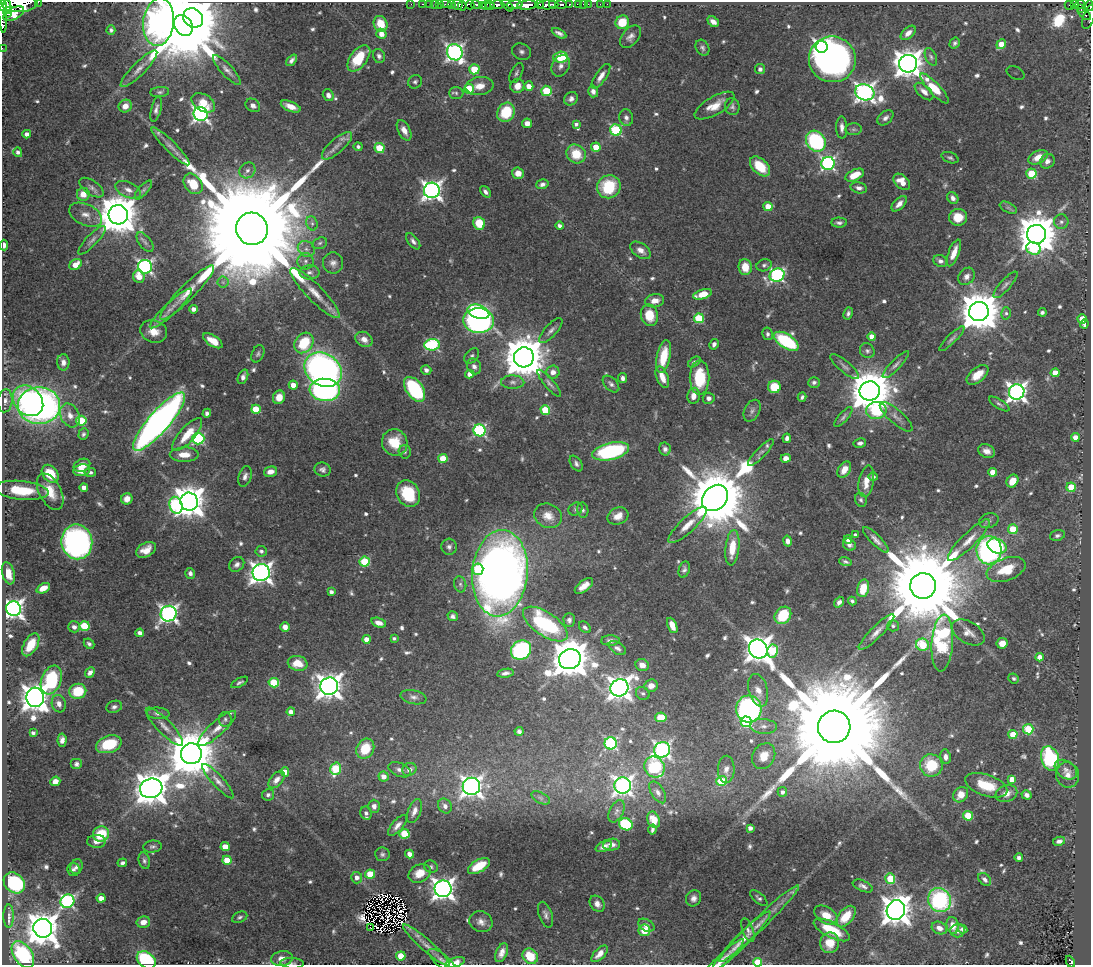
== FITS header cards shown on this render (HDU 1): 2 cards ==
NAXIS1  =                 1089
NAXIS2  =                  963

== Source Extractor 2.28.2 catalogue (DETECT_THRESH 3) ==
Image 1089 x 963 px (HDU 1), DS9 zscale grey, 1 PNG px = 1 image px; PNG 1093 x 967 px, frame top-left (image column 1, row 963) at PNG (2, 2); each listed source drawn as its Kron ellipse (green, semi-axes under 4 px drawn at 4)
Background 0.436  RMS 0.015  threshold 0.0443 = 3 sigma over >= 5 px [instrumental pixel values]
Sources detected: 684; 6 with non-positive FLUX_AUTO (blend fragments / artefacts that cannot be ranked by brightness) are neither listed nor drawn; of the other 678, the 500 brightest by FLUX_AUTO listed and drawn (178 fainter detections omitted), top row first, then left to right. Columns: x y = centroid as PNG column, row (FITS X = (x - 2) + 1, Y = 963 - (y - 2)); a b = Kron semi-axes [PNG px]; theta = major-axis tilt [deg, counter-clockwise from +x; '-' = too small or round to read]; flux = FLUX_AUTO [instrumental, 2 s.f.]
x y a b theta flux
38 2 2 2 - 7.5
20 4 17 8 4 970
411 4 2 2 - 5
423 4 3 2 - 7.6
429 4 2 2 - 6
435 4 2 2 - 8.3
440 4 2 2 - 5.9
446 4 5 3 - 13
451 4 3 3 - 9.1
497 4 7 3 -1 210
539 4 4 3 - 82
553 4 3 3 - 130
561 4 6 3 -3 110
569 4 3 3 - 59
578 4 4 3 - 16
583 4 2 2 - 3.7
588 4 2 2 - 3.8
600 4 2 2 - 4.2
607 4 2 2 - 2.3
1074 4 4 3 - 57
2 5 5 2 - 320
7 5 9 3 -70 240
457 5 5 5 - 220
470 5 4 2 - 48
476 5 5 3 - 33
482 5 4 3 - 28
486 5 4 3 - 60
490 5 4 3 - 87
507 5 7 3 -47 160
515 5 8 4 5 280
527 5 10 4 6 860
548 5 10 4 2 440
1069 5 5 2 - 3.6
1080 5 5 4 - 52
462 6 5 3 - 69
1090 6 5 2 - 79
1081 8 4 3 - 43
3 13 19 4 -88 460
8 13 5 3 - 110
14 14 11 6 27 440
1084 14 7 3 -44 51
1089 17 13 5 72 63
193 18 11 9 -38 4300
159 22 24 15 83 900
622 22 7 6 - 24
713 22 6 4 -42 5.6
380 24 8 6 -67 23
183 25 11 8 -57 18000
111 30 5 4 - 2.4
559 33 8 3 -29 3.6
908 33 9 5 41 6.5
381 34 5 5 - 8.5
630 37 13 8 49 5.6
955 43 6 4 57 2.5
1001 44 5 4 - 19
821 47 6 5 - 350
2 48 2 2 - 4.7
702 48 8 6 -60 3
455 52 8 7 - 380
521 52 10 8 -26 4.2
379 56 7 6 - 3.3
561 57 7 5 3 59
931 57 9 5 -66 2.6
359 58 15 8 53 39
832 59 23 23 - 570
292 60 7 4 50 3.7
908 64 9 9 - 1400
561 66 11 8 62 6.4
139 69 25 6 45 9.7
474 69 5 5 - 38
760 69 5 5 - 3.2
227 70 19 6 -47 5.9
516 73 11 5 64 3.2
1015 73 9 6 -26 4
601 76 14 5 56 7.1
415 82 7 6 - 2.7
480 86 14 9 9 13
517 86 7 7 - 11
529 86 5 4 - 11
934 88 20 5 -47 27
469 89 5 5 - 38
546 91 5 5 - 54
593 91 6 5 - 4.8
924 91 11 6 -42 6.4
160 92 9 5 6 2.4
865 92 10 8 -20 550
456 93 7 6 - 2.3
328 95 6 5 - 4.8
571 99 7 6 - 4
203 103 13 8 -31 14
253 105 8 6 -35 4.5
125 106 7 6 - 9.2
291 106 10 5 -22 10
715 106 22 9 30 16
732 107 8 7 - 3.1
156 109 13 5 76 4
506 112 10 8 62 42
201 114 7 6 - 370
626 118 8 7 - 4.3
885 118 9 6 42 4.1
527 123 5 4 - 6.8
576 124 4 4 - 2.8
842 128 11 5 -88 5.3
854 129 8 6 -1 2.6
404 130 11 6 -62 7.8
616 130 6 5 - 100
27 134 4 4 - 5.8
816 141 11 9 -54 140
171 146 26 5 -45 7.4
337 146 19 7 41 8.3
358 147 4 4 - 2.6
596 147 5 4 - 21
379 148 5 5 - 37
18 152 5 4 - 3.6
576 154 10 9 - 25
1038 157 10 6 27 12
950 158 9 5 -20 2.3
1047 161 8 7 - 5.2
828 163 6 6 - 230
760 166 12 7 -44 30
247 170 8 7 - 4.1
518 173 6 5 - 10
1031 174 5 5 - 50
855 175 10 5 26 19
902 182 10 6 -42 13
193 184 11 8 -52 22
542 184 6 4 17 4.3
609 187 12 11 - 50
92 188 14 7 -35 5.2
859 188 8 5 -12 4.3
128 190 13 7 -24 7.2
143 190 12 4 48 2.8
432 190 8 8 - 550
485 192 6 4 -49 3.5
83 194 6 6 - 13
953 198 6 5 - 3.9
899 204 9 5 45 6.2
768 207 4 4 - 22
1008 208 9 5 -26 2.5
86 215 17 10 -25 11
118 215 9 9 - 3800
958 217 9 8 - 18
1061 222 7 7 - 3.6
312 223 7 5 -69 3
479 223 6 5 - 27
839 223 8 5 -1 2.9
559 226 4 3 - 3.7
252 229 16 16 - 69000
1036 234 9 9 - 3500
92 240 19 5 46 5.3
413 241 9 5 -51 3.8
145 242 11 6 -52 3.9
320 243 7 5 18 2.3
4 245 5 4 - 5
306 249 9 7 -34 5.4
1033 249 7 6 - 57
641 250 11 7 -35 7.5
954 253 14 5 69 12
306 261 8 8 - 4.3
940 261 7 6 - 4
333 263 10 10 - 5.8
75 264 6 5 - 14
764 265 8 6 19 2.9
145 267 7 6 - 260
745 267 8 6 -84 17
309 272 10 7 1 4.3
777 275 7 6 - 200
967 276 9 7 50 5.7
139 277 6 5 - 15
223 282 5 5 - 2.3
1005 285 17 5 48 4
187 292 37 7 45 18
315 293 34 8 -46 19
702 294 10 4 16 20
655 301 9 6 10 9.3
171 308 28 6 43 12
194 309 4 4 - 5.3
478 312 11 6 -19 130
979 312 10 9 - 3700
1042 312 4 4 - 3.1
848 313 6 4 64 2.8
1006 313 6 5 - 2.5
649 315 11 8 -76 24
699 318 5 5 - 55
1082 319 5 4 - 17
479 321 15 12 -5 380
1084 324 4 4 - 3.3
154 331 14 11 -19 13
551 331 16 6 47 5
767 334 6 5 - 2.7
872 337 4 4 - 8.7
364 339 9 7 -30 8
952 339 17 4 44 3.5
213 341 11 5 -32 14
786 341 14 7 -33 90
304 343 11 8 53 45
714 344 5 4 - 3.8
432 345 7 6 - 130
867 351 8 7 - 3
258 354 9 6 66 2.6
472 356 9 6 50 2.6
524 357 10 10 - 4200
664 357 17 6 78 30
63 362 8 6 -89 5.4
694 362 7 4 36 2.5
896 365 18 5 46 4.6
474 366 8 6 -58 4.6
845 367 18 5 -39 4.3
323 370 20 16 -33 450
426 370 5 4 - 3.9
553 372 6 6 - 7.1
1055 373 4 4 - 16
470 374 4 4 - 6.9
977 375 13 7 39 16
243 377 8 4 67 4.7
662 377 11 6 -68 11
622 378 5 4 - 3.8
700 378 17 10 90 43
513 382 11 6 -1 4.6
814 382 6 5 - 2.8
549 383 17 5 -50 4
611 384 10 6 -45 3.8
293 385 4 4 - 10
774 387 6 6 - 32
415 389 14 8 -55 110
325 390 15 11 -4 270
870 391 10 9 - 4100
1017 392 8 7 - 570
693 396 8 6 80 8.3
279 397 7 6 - 12
802 397 4 3 - 2.5
709 398 6 5 - 3.8
5 401 11 7 84 5.6
28 401 17 13 -46 97
999 404 11 4 -32 2.7
39 406 21 18 3 480
256 409 5 4 - 35
545 410 5 5 - 45
876 410 10 8 5 69
752 411 11 7 63 4.2
207 413 4 4 - 3.2
70 415 12 9 -64 9.9
843 417 12 4 49 3
896 417 21 7 -41 6.3
81 421 5 5 - 47
159 422 38 10 49 720
480 430 6 6 - 160
83 434 6 5 - 2.5
187 434 21 7 48 23
1075 437 4 4 - 8.7
787 438 5 4 - 4.4
198 439 6 5 - 140
395 442 13 12 - 29
860 443 6 4 9 3.6
665 449 6 5 - 3.7
611 451 19 8 13 140
987 451 8 6 -25 7.7
405 452 7 6 - 2.4
761 452 18 5 46 4.1
184 455 14 7 0 13
443 458 5 4 - 23
786 458 5 4 - 7.2
576 463 9 5 -57 3.4
82 465 8 6 23 14
81 470 8 6 9 11
322 470 8 7 - 3.7
844 470 9 6 58 11
90 472 6 4 4 2.8
270 472 7 5 16 7.3
992 472 4 4 - 13
50 474 10 7 -50 33
245 476 11 6 74 4.4
873 477 5 4 - 2.9
866 481 16 7 80 13
1012 481 7 5 55 15
84 487 4 4 - 6.4
1071 487 5 4 - 35
22 490 27 9 -6 36
50 492 20 11 -62 19
408 494 14 11 -62 48
715 498 14 11 46 11000
127 499 6 5 - 8.2
861 500 7 5 -68 2.4
189 502 9 8 - 2000
176 505 8 6 -75 120
575 509 7 6 - 2.3
583 510 7 5 -80 2.4
548 516 14 12 -25 13
618 516 11 8 26 11
989 521 10 7 19 3.2
687 525 25 7 43 14
1013 529 5 5 - 35
855 535 4 4 - 4.3
1057 535 8 5 16 2.8
848 539 4 4 - 5.8
876 540 17 5 -45 5.9
969 540 28 7 45 14
787 541 5 4 - 4.5
77 542 17 15 -80 290
849 545 7 5 -41 4.1
997 546 10 7 -24 46
449 547 8 7 - 3.9
732 548 18 7 83 24
146 550 11 7 29 11
989 550 14 12 87 260
261 551 6 5 - 3.3
365 562 5 5 - 53
845 562 6 4 -19 2.4
237 564 8 6 42 4.2
478 569 6 5 - 44
684 569 8 5 70 3
1006 569 20 11 20 32
8 573 11 6 -76 14
190 573 5 5 - 3.6
261 573 8 8 - 670
500 573 43 27 84 1100
460 584 8 6 -76 2.7
584 586 11 5 38 11
923 586 13 13 - 24000
43 588 7 4 26 11
863 588 9 6 76 23
331 592 4 4 - 4.1
852 601 4 3 - 2.4
839 602 6 4 53 3.7
14 609 7 7 - 560
168 614 8 7 - 420
783 615 9 7 52 43
453 616 5 4 - 3
569 620 7 5 -89 3.2
379 623 7 4 -17 6.4
545 624 26 11 -34 120
672 625 8 4 -66 10
84 626 5 5 - 44
893 626 5 5 - 2.6
74 627 6 5 - 4.2
285 627 5 5 - 6.8
585 627 7 5 -43 2.5
877 632 24 6 45 8.9
968 632 18 11 -30 9.3
140 633 4 4 - 4.4
394 638 4 3 - 2.3
366 639 4 4 - 8.8
610 641 9 5 1 3.7
942 643 28 10 86 190
1002 643 5 5 - 11
89 644 6 4 -42 2.6
31 645 13 7 60 24
922 645 6 6 - 45
617 648 10 5 -31 3.5
758 649 10 9 - 1300
521 650 10 9 - 160
772 651 6 5 - 45
1040 657 4 4 - 9.7
570 659 11 10 - 3200
298 663 10 7 -10 19
642 665 7 6 - 6.3
90 673 5 4 - 4.7
505 673 8 4 10 4.1
1014 678 5 5 - 2.5
51 680 15 10 69 80
240 682 9 4 27 2.6
274 683 5 5 - 46
329 686 9 8 - 1100
651 686 7 6 - 7.6
619 688 9 8 - 970
758 690 17 9 -75 11
78 691 8 7 - 36
643 693 7 6 - 2.3
35 697 10 9 - 1300
413 697 13 7 -12 5.1
59 704 9 7 -69 6.1
114 707 8 6 16 3.5
749 709 13 13 - 300
291 712 4 4 - 7.3
158 713 11 6 -4 4.6
661 717 6 5 - 26
225 719 7 6 - 2.5
746 722 5 5 - 98
763 726 13 7 -4 6.9
164 727 25 7 -46 11
834 727 16 16 - 57000
217 728 24 7 42 12
1028 729 5 5 - 62
519 731 4 4 - 2.9
33 733 4 3 - 3.1
1013 734 4 4 - 24
62 740 6 4 86 5.3
611 743 6 6 - 140
109 744 13 8 18 46
365 749 10 8 60 32
662 750 8 7 - 320
191 754 10 10 - 6200
764 756 13 11 58 17
945 757 7 5 -82 5.4
1050 758 12 8 -72 110
76 764 6 5 - 3.1
931 765 11 11 - 43
655 767 11 10 - 77
336 769 6 5 - 63
409 769 7 6 - 6
726 769 13 8 89 6.8
400 770 12 6 -24 5.4
1066 770 12 8 -35 6.5
285 772 4 4 - 11
1068 775 13 11 -73 9.2
384 777 5 5 - 8.5
277 780 10 6 48 6.5
1012 780 4 4 - 23
55 781 5 4 - 8
218 781 22 6 -48 7.2
721 781 5 5 - 59
623 785 8 8 - 470
986 785 22 10 -19 31
471 786 9 8 - 600
151 788 11 9 16 2200
658 792 12 6 -58 5.2
782 792 5 4 - 4
1006 793 11 8 20 9.6
268 795 6 5 - 2.8
961 795 8 6 52 14
1027 795 5 4 - 4.8
541 798 10 5 -27 2.9
374 806 6 6 - 4.8
445 806 8 6 -56 4.7
414 811 12 6 69 6.6
617 811 12 6 63 4
366 813 6 5 - 3.8
968 816 5 4 - 47
654 820 8 6 -66 13
626 824 7 6 - 71
397 825 12 5 50 5.9
750 828 4 4 - 6
652 830 5 3 - 2.5
101 834 8 7 - 39
404 834 5 5 - 51
97 841 9 6 2 7.8
1059 841 6 4 10 4
612 845 8 6 8 4.9
604 846 9 5 24 4.8
152 847 9 6 7 2.9
225 847 4 4 - 18
382 854 7 7 - 2.7
409 854 4 4 - 7.8
1019 857 4 4 - 3.4
227 860 4 4 - 19
144 861 8 5 -74 2.6
122 863 5 4 - 3
479 866 12 6 29 27
77 867 7 6 - 3.5
431 867 7 6 - 2.3
73 869 7 6 - 2.6
420 873 11 8 28 16
370 874 5 4 - 33
357 878 6 5 - 5.6
890 879 5 5 - 49
985 879 7 5 -45 3.8
14 883 11 9 -43 97
863 886 10 5 -24 4
443 889 8 8 - 770
101 898 4 4 - 9.7
694 898 8 7 - 5.1
759 898 10 5 -41 2.8
939 900 12 11 - 140
67 901 7 6 - 210
597 904 9 7 -52 6.1
896 910 10 9 - 1700
546 915 13 6 -71 4.4
826 915 13 8 -32 17
9 916 11 5 90 3.3
846 916 12 7 49 23
240 917 8 5 23 2.4
143 922 7 5 12 9
481 922 12 10 -24 7.2
759 924 55 6 44 21
646 925 9 5 -28 5
953 925 8 6 -77 8.7
370 927 3 2 - 3.5
43 928 9 9 - 2200
939 928 8 6 -26 7.3
962 929 5 4 - 2.7
644 930 6 5 - 20
748 930 12 5 -69 3.7
832 930 20 7 -27 32
958 931 7 7 - 4.6
741 941 40 6 45 16
830 943 10 9 - 17
426 945 30 5 -41 11
502 953 10 5 66 6.7
600 954 10 5 45 8.6
23 955 15 9 -56 81
401 956 4 4 - 27
530 956 8 7 - 24
282 959 11 7 9 9.5
146 960 10 7 -38 92
722 960 30 5 44 7.6
443 961 18 6 -39 4.9
758 962 4 4 - 39
1070 962 6 4 -65 13
292 963 11 5 -3 2.4
455 963 10 4 17 8
At the frame edge (FLAGS 8, measured only in part): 16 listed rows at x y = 38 2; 20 4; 2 5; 7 5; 1090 6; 3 13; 1089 17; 2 48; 4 245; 146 960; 722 960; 443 961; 758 962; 1070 962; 292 963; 455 963
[178 fainter detections neither listed nor drawn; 6 non-positive-flux detections neither listed nor drawn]